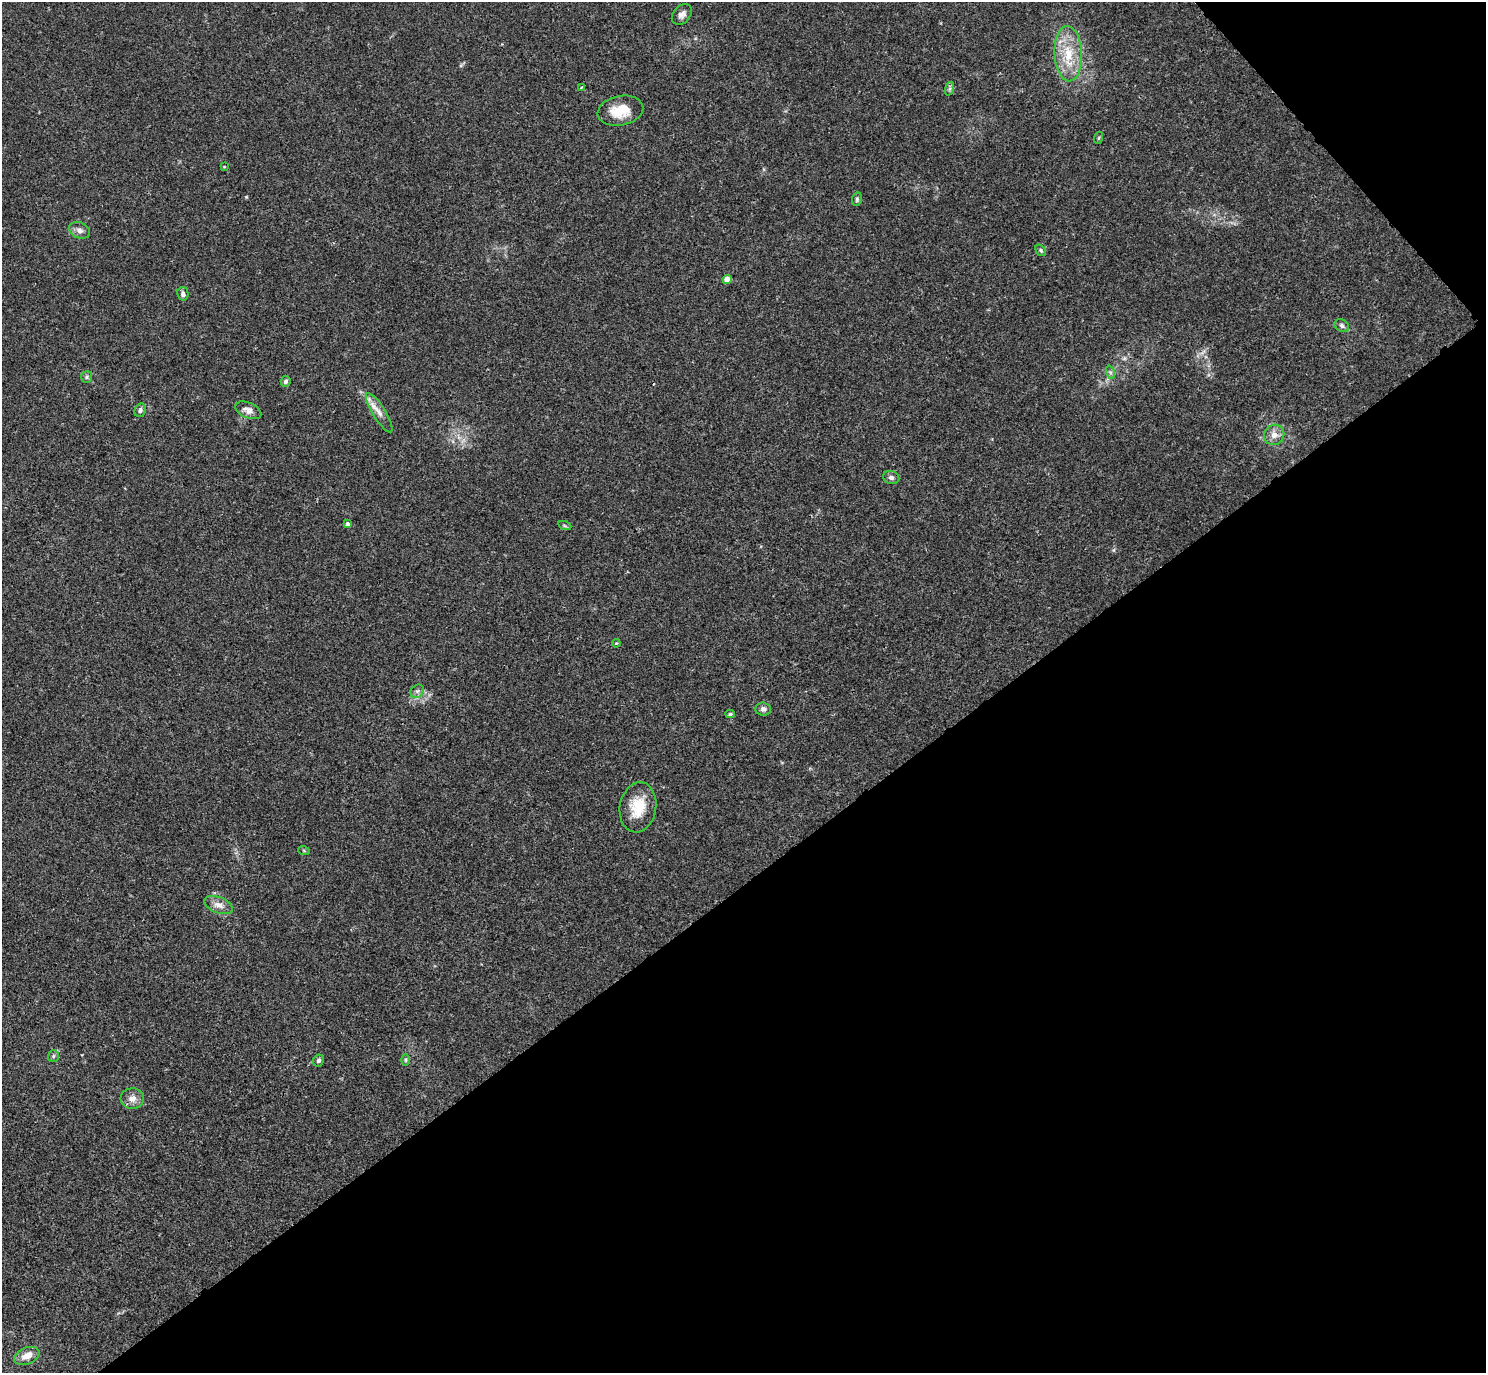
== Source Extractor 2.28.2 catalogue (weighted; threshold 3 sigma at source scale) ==
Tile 12 of 4 x 4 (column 4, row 3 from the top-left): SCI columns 4477-5960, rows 1689-3059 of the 5981 x 5978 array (HDU 1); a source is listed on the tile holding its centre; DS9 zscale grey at full resolution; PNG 1488 x 1375 px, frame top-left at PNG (2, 2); each listed source drawn as its Kron ellipse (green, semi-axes under 4 px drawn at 4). Shown black and unused: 38% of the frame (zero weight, under 3 of 4 exposures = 2% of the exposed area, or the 3 px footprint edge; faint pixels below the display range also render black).
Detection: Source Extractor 2.28.2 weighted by HDU 2 'WHT'; one run over the whole footprint, this tile lists its part. Background 0.0261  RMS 0.0024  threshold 0.0106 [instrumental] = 3 sigma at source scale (4.5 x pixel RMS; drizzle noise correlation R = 1.50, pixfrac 1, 0.05/0.05 arcsec/px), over >= 5 px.
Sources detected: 35; all 35 listed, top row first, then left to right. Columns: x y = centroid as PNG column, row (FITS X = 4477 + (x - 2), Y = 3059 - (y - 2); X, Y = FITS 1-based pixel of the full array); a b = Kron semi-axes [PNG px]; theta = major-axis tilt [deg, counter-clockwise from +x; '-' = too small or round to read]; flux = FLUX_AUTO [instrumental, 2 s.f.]
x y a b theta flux
682 15 12 8 49 1.1
1068 54 28 13 -87 7.1
581 87 4 3 - 0.26
949 89 7 4 71 0.42
620 111 23 14 11 5.7
1098 138 6 4 70 0.28
224 167 3 2 - 0.16
857 199 7 5 78 0.4
80 230 11 8 -24 1.1
1041 250 6 4 -51 0.38
727 280 4 4 - 3.4
183 294 7 5 -76 0.89
1342 326 7 6 - 0.71
1110 372 7 4 -71 0.47
87 377 6 5 - 0.47
286 381 5 5 - 0.68
140 410 7 5 65 0.61
248 410 14 7 -22 1.6
379 413 23 6 -58 2
1274 435 10 10 - 1.9
891 477 8 6 -13 0.83
348 524 4 4 - 1.1
565 526 7 4 -19 0.34
616 643 4 3 - 0.21
417 691 7 6 - 0.69
763 709 7 6 - 0.8
730 714 4 4 - 0.31
638 807 25 18 80 6.7
304 851 6 3 -20 0.23
218 905 15 8 -21 1.8
53 1056 6 5 - 0.41
318 1060 6 5 - 0.56
405 1060 6 4 -90 0.34
132 1098 12 10 3 1.8
27 1356 13 8 24 2.6